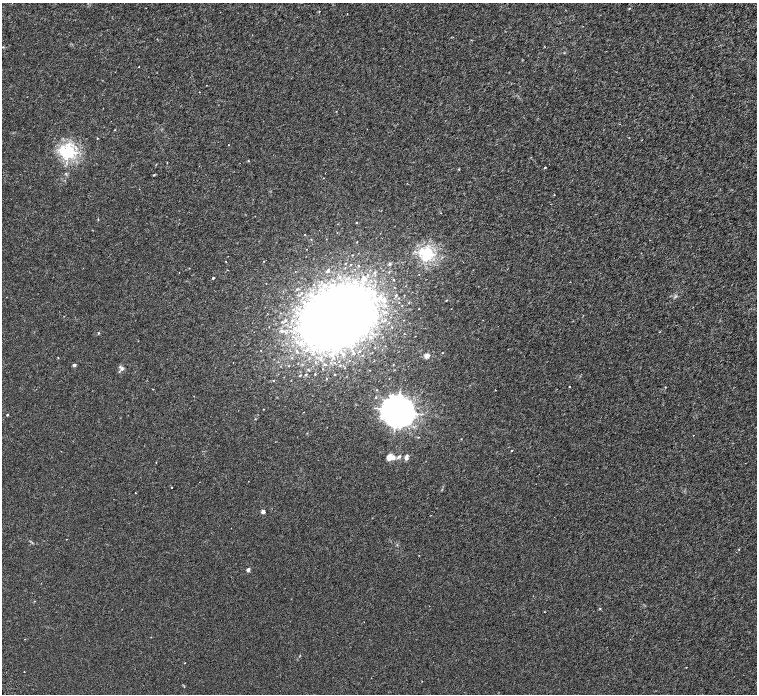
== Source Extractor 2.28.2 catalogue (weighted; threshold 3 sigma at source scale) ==
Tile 10 of 4 x 4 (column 2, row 3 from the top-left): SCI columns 1605-3114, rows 1677-3059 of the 6231 x 6180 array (HDU 1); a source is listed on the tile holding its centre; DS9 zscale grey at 2 x 2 block average (1 PNG px = mean of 2 x 2 image px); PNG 759 x 696 px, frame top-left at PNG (2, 3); no overlay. Shown black and unused: <1% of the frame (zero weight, under 3 of 6 exposures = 6% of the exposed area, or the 3 px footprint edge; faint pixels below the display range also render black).
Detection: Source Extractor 2.28.2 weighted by HDU 2 'WHT'; one run over the whole footprint, this tile lists its part. Background 1.39e-04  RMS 9.1e-04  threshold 0.00374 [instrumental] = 3 sigma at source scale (4.09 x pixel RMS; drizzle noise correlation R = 1.36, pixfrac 0.8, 0.0396/0.0396 arcsec/px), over >= 5 px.
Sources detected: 79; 6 inside a brighter listed object's ellipse — not listed separately; the other 73 listed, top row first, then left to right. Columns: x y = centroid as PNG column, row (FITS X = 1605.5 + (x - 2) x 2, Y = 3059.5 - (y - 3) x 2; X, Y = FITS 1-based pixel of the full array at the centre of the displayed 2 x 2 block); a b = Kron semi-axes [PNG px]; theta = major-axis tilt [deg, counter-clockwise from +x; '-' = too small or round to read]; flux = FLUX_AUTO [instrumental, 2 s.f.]
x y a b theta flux
115 130 2 2 - 0.083
97 138 2 2 - 0.092
642 140 2 2 - 0.064
228 145 2 2 - 0.063
68 152 4 4 - 43
531 157 2 2 - 0.08
248 161 3 2 - 0.11
167 163 2 2 - 0.076
545 167 2 2 - 0.19
66 173 3 2 - 0.13
154 175 3 3 - 0.12
554 195 2 2 - 0.096
98 219 3 2 - 0.084
356 222 2 2 - 0.088
305 234 2 2 - 0.075
427 254 4 3 - 35
226 261 2 2 - 0.14
390 264 3 3 - 0.37
328 270 3 2 - 0.34
374 273 3 3 - 0.2
213 278 2 2 - 0.24
364 278 6 4 -40 0.57
393 280 3 2 - 0.11
325 286 4 4 - 0.4
368 288 6 4 42 0.78
297 289 2 2 - 0.11
371 292 5 4 - 0.71
375 294 8 4 77 0.87
378 298 6 5 - 0.79
384 299 7 4 -57 0.7
446 300 3 2 - 0.085
337 317 36 28 30 440
392 327 2 2 - 0.087
281 331 3 3 - 0.38
98 333 3 2 - 0.1
304 337 7 5 -63 0.89
301 343 6 5 - 0.74
312 348 8 5 -27 1.2
354 353 3 2 - 0.24
442 353 2 2 - 0.072
332 355 6 5 - 0.82
343 355 3 3 - 0.2
427 356 3 2 - 2.3
321 357 4 3 - 0.29
58 358 2 2 - 0.073
74 365 3 2 - 0.56
340 365 2 2 - 0.095
122 368 5 4 - 0.42
306 374 4 2 - 0.15
315 374 2 2 - 0.097
300 375 3 2 - 0.12
273 380 2 2 - 0.088
569 386 2 2 - 0.078
153 389 2 2 - 0.1
377 390 2 2 - 0.085
495 390 2 2 - 0.097
263 409 2 2 - 0.07
397 411 9 8 - 330
303 412 2 2 - 0.057
7 415 3 2 - 0.15
512 451 2 2 - 0.1
392 457 4 4 - 1
399 457 5 3 - 0.34
406 459 5 5 - 0.37
172 487 2 2 - 0.13
135 493 2 2 - 0.085
263 512 2 2 - 1.3
554 517 2 2 - 0.057
248 570 2 2 - 1.3
600 608 3 2 - 0.11
185 663 2 2 - 0.059
686 667 2 2 - 0.08
24 672 2 2 - 0.08
Diffuse or blended objects may show on this block-average render without a row.